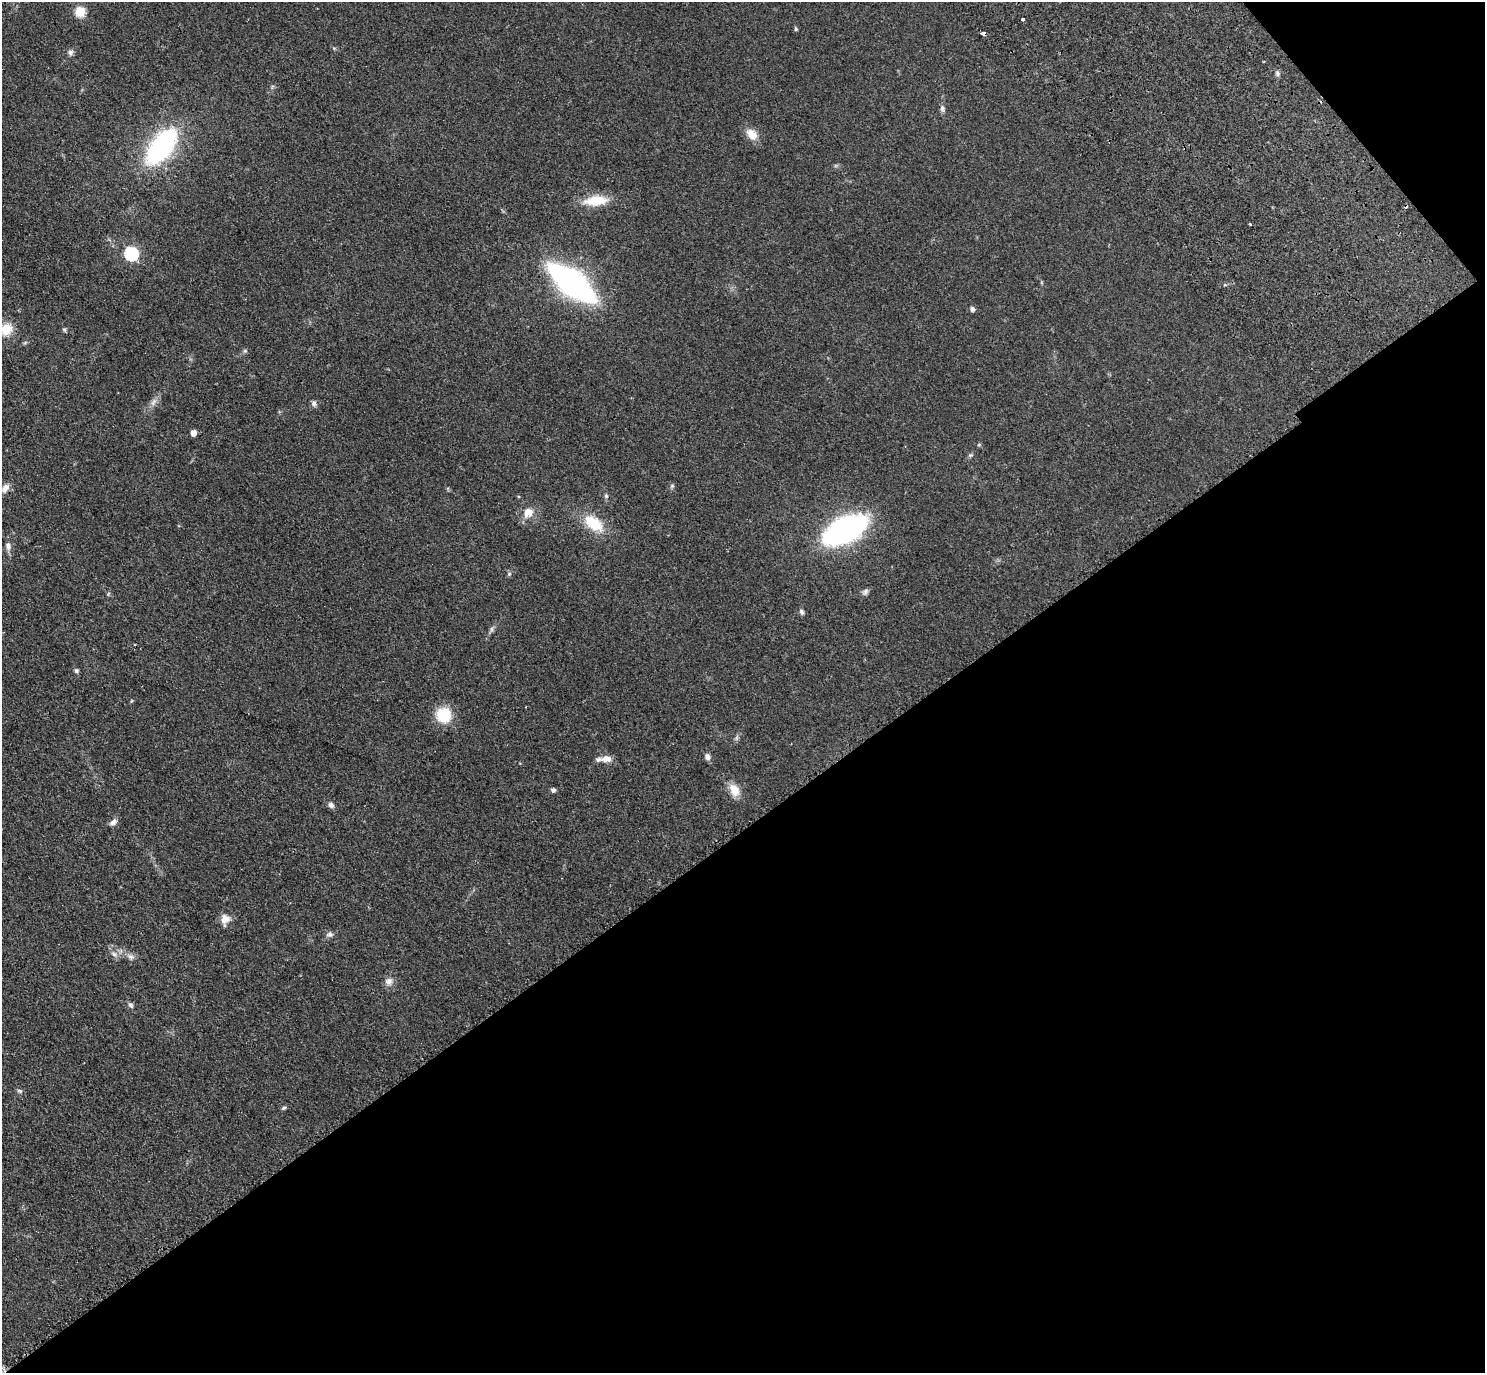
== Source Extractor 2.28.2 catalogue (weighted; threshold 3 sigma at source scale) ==
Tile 12 of 4 x 4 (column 4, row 3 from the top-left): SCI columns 4641-6123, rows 1835-3205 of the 6273 x 6269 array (HDU 1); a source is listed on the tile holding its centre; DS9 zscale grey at full resolution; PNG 1487 x 1375 px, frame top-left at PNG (2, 2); no overlay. Shown black and unused: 41% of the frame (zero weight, under 2 of 3 exposures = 11% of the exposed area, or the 3 px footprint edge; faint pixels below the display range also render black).
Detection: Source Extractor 2.28.2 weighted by HDU 2 'WHT'; one run over the whole footprint, this tile lists its part. Background 0.0938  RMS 0.0086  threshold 0.0385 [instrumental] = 3 sigma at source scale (4.5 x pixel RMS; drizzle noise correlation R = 1.50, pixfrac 1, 0.05/0.05 arcsec/px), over >= 5 px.
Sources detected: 53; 2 cosmic-ray / hot-pixel residue — not listed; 1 inside a brighter listed object's ellipse — not listed separately; the other 50 listed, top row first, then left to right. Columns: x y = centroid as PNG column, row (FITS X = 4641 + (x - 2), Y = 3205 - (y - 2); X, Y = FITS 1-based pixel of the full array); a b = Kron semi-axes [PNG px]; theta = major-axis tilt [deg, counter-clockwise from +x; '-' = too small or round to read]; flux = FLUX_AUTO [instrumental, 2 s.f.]
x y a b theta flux
80 12 5 5 - 50
1022 19 3 3 - 2.8
796 29 6 4 -75 1.2
983 33 4 3 - 7.7
70 52 7 7 - 2.6
1277 74 7 5 -71 1.9
942 108 8 7 - 2.3
752 134 17 12 -48 8.8
161 147 26 13 53 190
596 201 31 12 5 21
1250 224 3 2 - 0.72
131 253 6 6 - 120
572 283 31 12 -38 390
972 309 6 5 - 2.4
6 329 16 13 48 14
64 330 6 4 -45 1.3
245 351 6 5 - 1.4
153 402 12 6 58 4
314 403 7 7 - 2.5
193 433 5 4 - 8.8
979 445 6 4 1 0.94
970 455 6 5 - 1.3
672 486 6 5 - 1.3
5 488 14 8 52 5.1
606 496 6 5 - 1.4
528 512 13 12 - 10
593 523 26 15 -37 25
845 530 31 15 27 290
8 546 12 7 -81 3.9
509 574 5 5 - 1.4
865 592 10 6 52 2.3
802 612 7 5 -57 2.1
491 629 7 4 -89 1.7
76 671 5 5 - 1.6
443 715 15 13 -38 28
736 738 7 4 71 1.6
707 757 8 6 -66 3.4
606 759 14 8 0 6
553 790 5 5 - 2.2
734 790 16 11 -58 11
331 805 8 7 - 2.9
113 822 9 6 45 4.1
225 919 14 11 78 7.4
330 934 9 7 9 2.7
114 954 8 6 -29 3
131 957 10 6 -27 3.4
389 981 11 9 45 4.7
130 1005 8 5 -50 2.1
20 1091 8 5 -19 1.7
284 1108 6 5 - 1.4
Overlapping masked pixels (flux is a lower limit): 1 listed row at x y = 983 33
Isophote crosses this tile's border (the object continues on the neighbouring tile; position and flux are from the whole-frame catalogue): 1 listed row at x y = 6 329